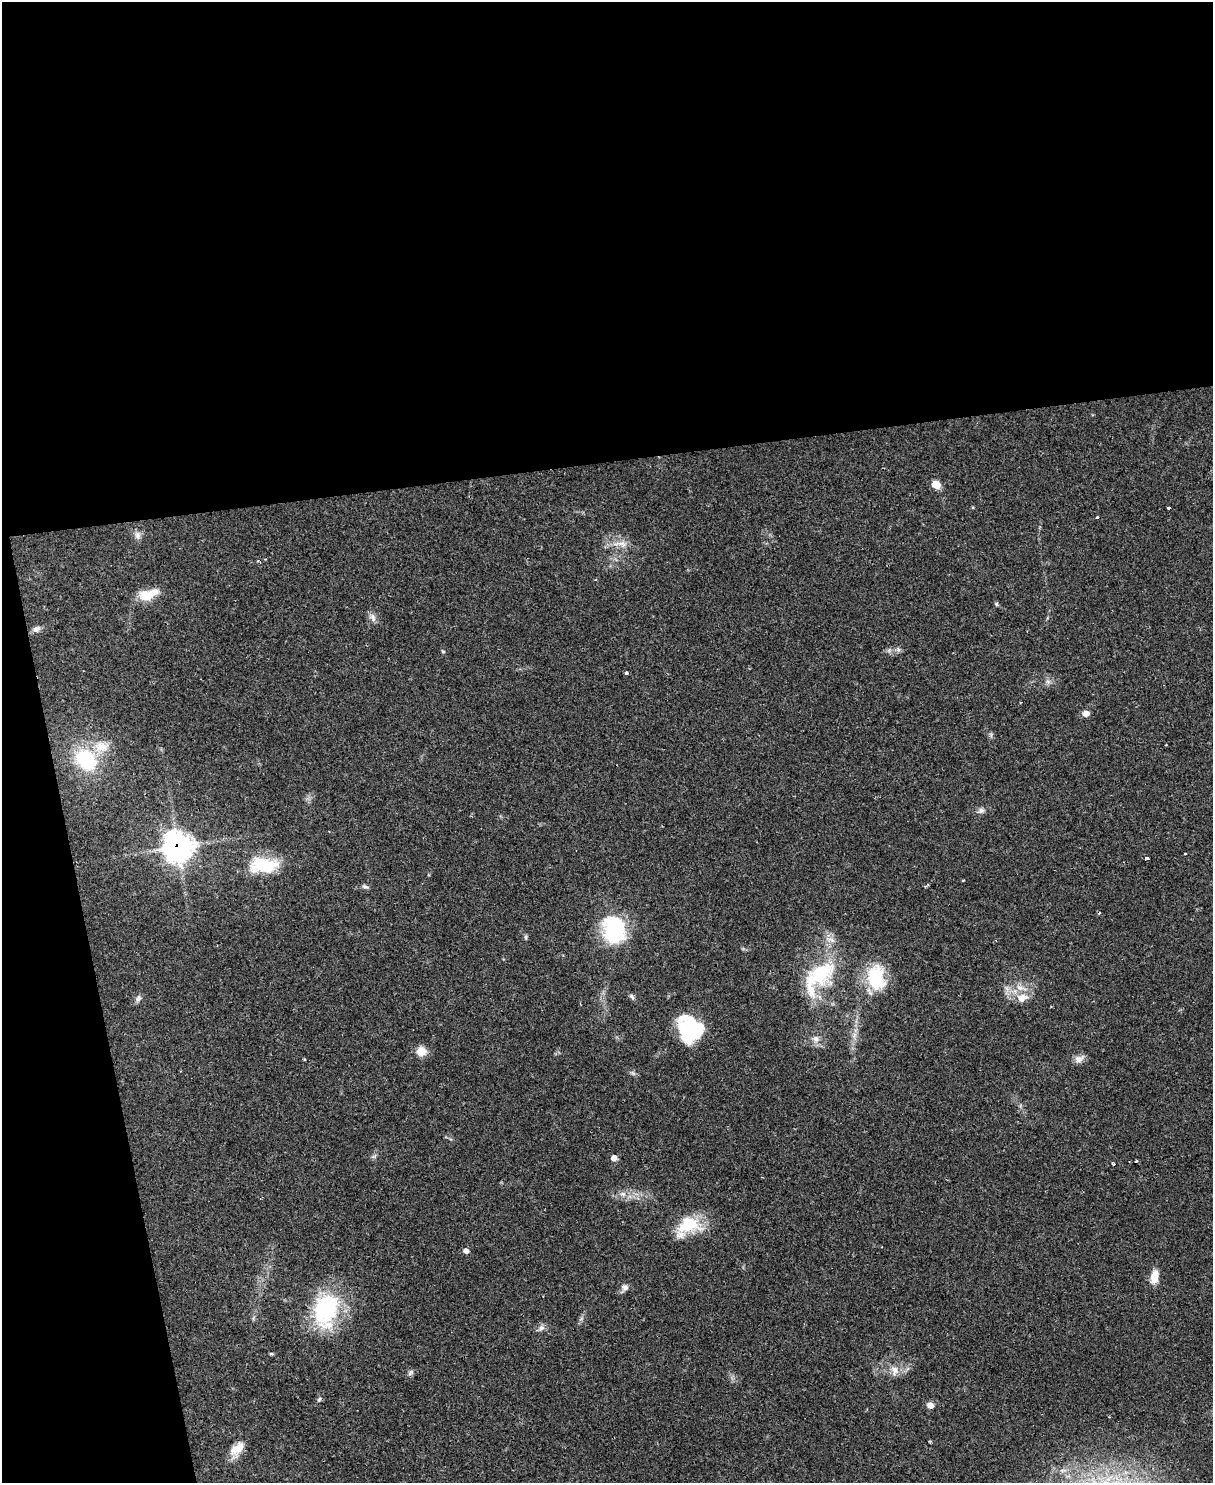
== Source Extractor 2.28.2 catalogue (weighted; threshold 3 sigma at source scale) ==
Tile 1 of 4 x 3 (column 1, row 1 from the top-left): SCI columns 1-1211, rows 3210-4690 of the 4844 x 4824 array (HDU 1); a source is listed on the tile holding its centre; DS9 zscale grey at full resolution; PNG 1215 x 1485 px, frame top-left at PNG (2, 2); no overlay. Shown black and unused: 36% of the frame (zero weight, under 2 of 3 exposures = <1% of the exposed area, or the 3 px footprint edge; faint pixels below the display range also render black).
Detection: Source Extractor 2.28.2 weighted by HDU 2 'WHT'; one run over the whole footprint, this tile lists its part. Background 0.0698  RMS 0.0058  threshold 0.0262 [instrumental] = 3 sigma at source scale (4.5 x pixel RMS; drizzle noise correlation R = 1.50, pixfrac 1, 0.05/0.05 arcsec/px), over >= 5 px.
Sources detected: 57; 2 inside a brighter object's white glare — not listed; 3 inside a brighter listed object's ellipse — not listed separately; the other 52 listed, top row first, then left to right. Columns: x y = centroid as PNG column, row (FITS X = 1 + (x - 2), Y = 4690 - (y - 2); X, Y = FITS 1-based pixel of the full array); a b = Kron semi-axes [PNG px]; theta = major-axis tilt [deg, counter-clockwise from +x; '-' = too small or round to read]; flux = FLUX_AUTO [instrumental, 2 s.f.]
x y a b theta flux
936 485 9 7 -32 6.2
1169 508 3 3 - 2.2
1097 517 3 3 - 1.3
138 535 11 8 -87 2.9
621 544 23 8 -2 6.5
146 595 18 12 -4 11
996 604 6 4 -89 0.75
373 617 12 8 -68 2.8
36 629 10 7 19 2.5
898 649 7 4 -19 1.2
443 651 5 4 - 0.7
626 672 3 3 - 1.2
1048 682 7 4 -19 1.3
1086 713 6 5 - 5
101 747 23 15 3 12
86 759 21 16 -48 45
981 810 9 7 21 2
178 847 12 11 - 450
1185 854 3 3 - 0.88
1146 859 4 3 - 12
264 865 36 18 1 26
365 886 10 5 -11 1.3
925 886 5 4 - 0.79
614 930 23 19 -80 59
526 937 6 4 -89 0.86
819 974 43 26 32 40
876 978 33 22 -84 27
632 996 9 5 -47 1.4
138 998 10 7 59 2.2
1022 998 16 11 13 6.8
686 1031 32 18 -68 31
854 1035 7 4 71 1.8
816 1039 9 8 - 3.2
421 1051 11 10 - 6.8
1079 1059 15 9 24 3.4
374 1156 7 4 19 1
614 1158 6 5 - 4
1136 1161 3 2 - 0.61
1114 1164 3 3 - 1.7
623 1194 8 6 -12 2.4
688 1225 32 22 7 22
466 1251 7 6 - 1.7
1154 1277 13 7 82 8.3
625 1287 10 9 - 2.5
326 1310 43 28 80 55
541 1328 10 7 44 2.2
271 1354 6 3 -8 0.68
894 1370 14 9 -77 4.4
410 1372 9 6 41 1.5
319 1399 6 4 46 0.97
930 1405 8 7 - 3
237 1449 20 11 45 8.3
Overlapping masked pixels (flux is a lower limit): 1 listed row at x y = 178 847